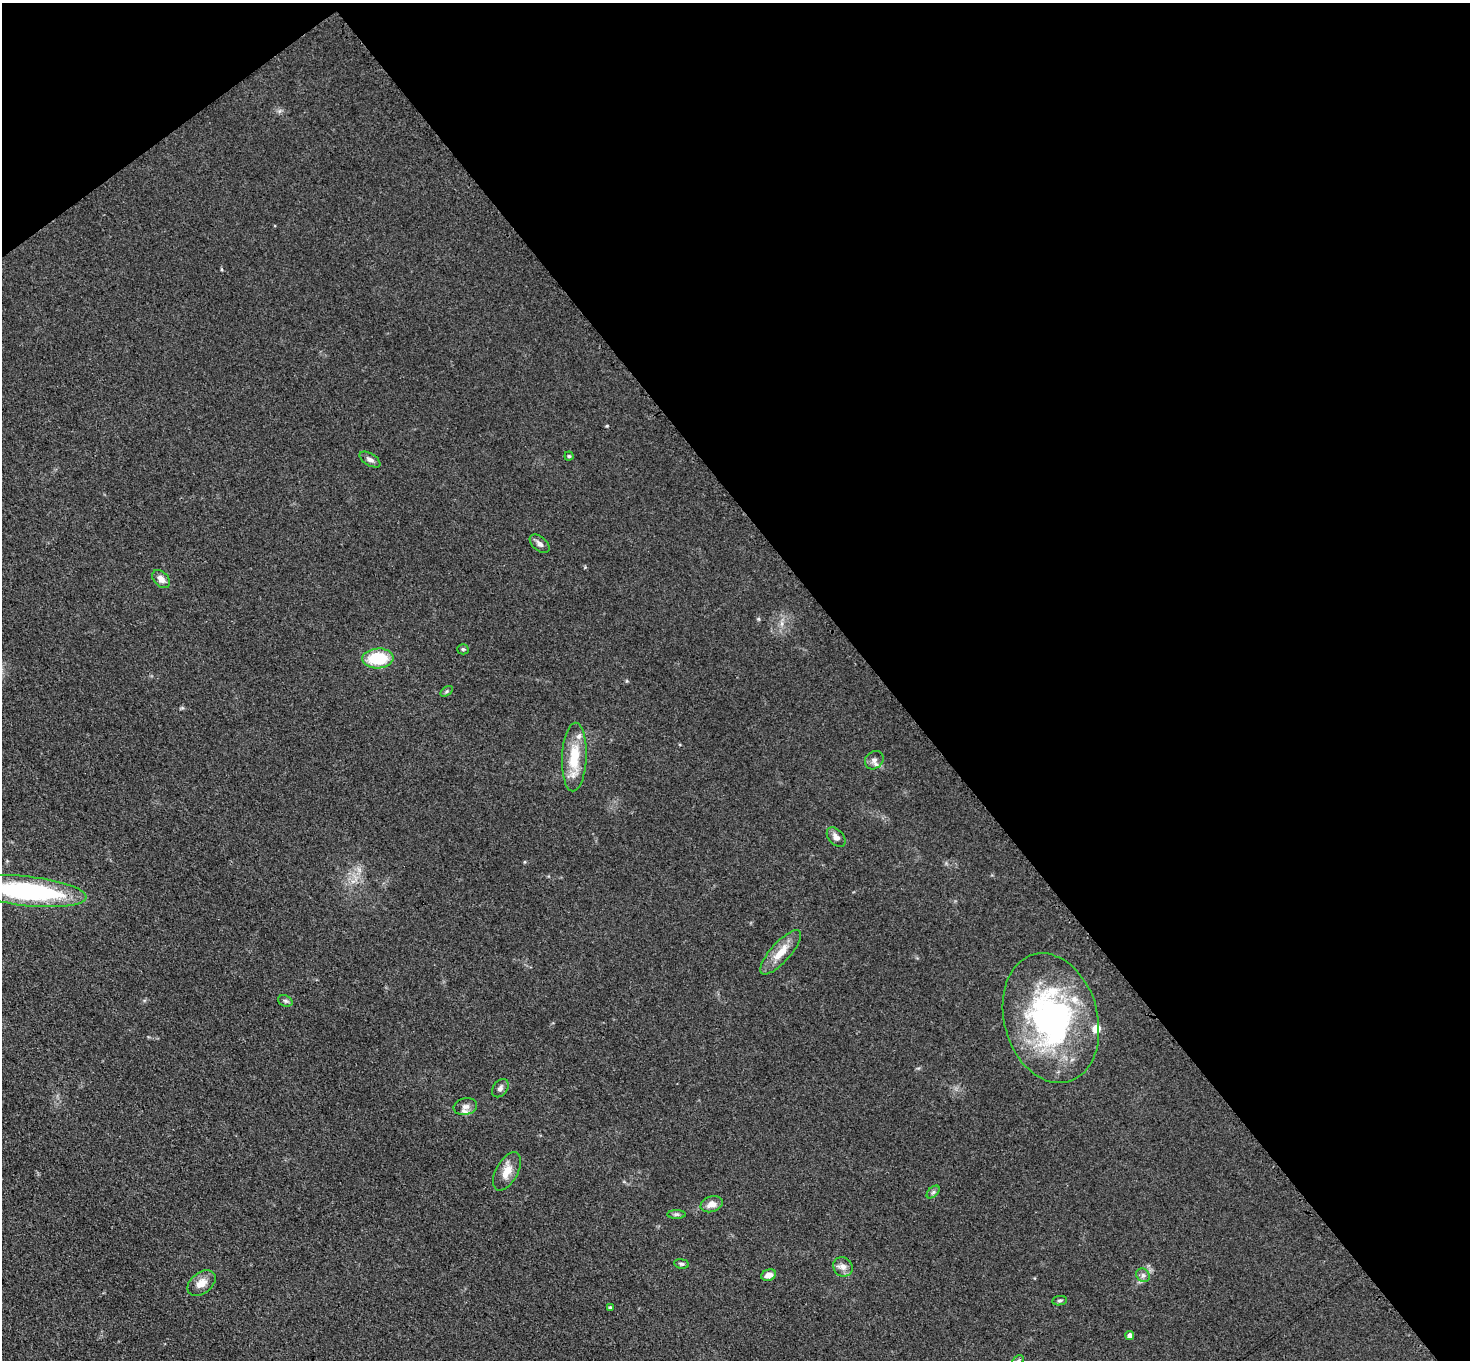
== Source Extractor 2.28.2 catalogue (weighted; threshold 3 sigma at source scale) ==
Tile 3 of 4 x 4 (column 3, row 1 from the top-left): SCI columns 3015-4482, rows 4431-5788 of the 6030 x 6006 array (HDU 1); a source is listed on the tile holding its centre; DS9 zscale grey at full resolution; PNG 1472 x 1362 px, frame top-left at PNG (2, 3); each listed source drawn as its Kron ellipse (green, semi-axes under 4 px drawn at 4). Shown black and unused: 42% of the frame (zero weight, under 3 of 4 exposures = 7% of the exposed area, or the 3 px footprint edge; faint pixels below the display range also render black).
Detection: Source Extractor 2.28.2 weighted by HDU 2 'WHT'; one run over the whole footprint, this tile lists its part. Background 0.102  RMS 0.0072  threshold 0.0324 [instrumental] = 3 sigma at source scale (4.5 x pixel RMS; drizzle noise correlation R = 1.50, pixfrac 1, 0.05/0.05 arcsec/px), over >= 5 px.
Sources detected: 33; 4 inside a brighter listed object's ellipse — not listed separately; the other 29 listed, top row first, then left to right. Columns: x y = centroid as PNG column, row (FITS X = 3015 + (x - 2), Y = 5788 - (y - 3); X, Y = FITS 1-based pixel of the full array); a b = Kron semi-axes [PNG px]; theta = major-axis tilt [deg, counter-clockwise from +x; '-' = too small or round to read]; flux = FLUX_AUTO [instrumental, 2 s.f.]
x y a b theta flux
569 456 4 4 - 1
370 460 11 6 -31 3.1
540 544 11 7 -40 3.1
161 579 10 7 -47 5.4
463 649 5 5 - 0.97
378 658 15 10 3 31
447 691 7 4 32 1.1
574 757 34 12 87 25
874 760 10 8 42 3.5
836 837 11 7 -48 3.9
28 891 59 14 -6 130
781 952 28 10 48 13
285 1001 7 5 -20 1.6
1051 1018 66 46 -75 190
500 1088 10 7 53 2.5
465 1106 12 8 12 3.6
507 1171 21 11 61 9.7
933 1192 8 4 45 1.5
712 1204 11 7 18 5.9
676 1214 9 4 0 1.4
682 1264 8 4 -8 1.4
843 1267 10 9 - 4.3
769 1275 8 5 19 5.7
1143 1275 7 6 - 2
201 1283 16 10 38 7.6
1059 1301 7 4 7 1.3
610 1308 4 3 - 1.4
1130 1336 4 4 - 4.3
1018 1360 6 4 31 1
Isophote crosses this tile's border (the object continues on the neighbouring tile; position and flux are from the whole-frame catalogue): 2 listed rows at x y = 28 891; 1018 1360